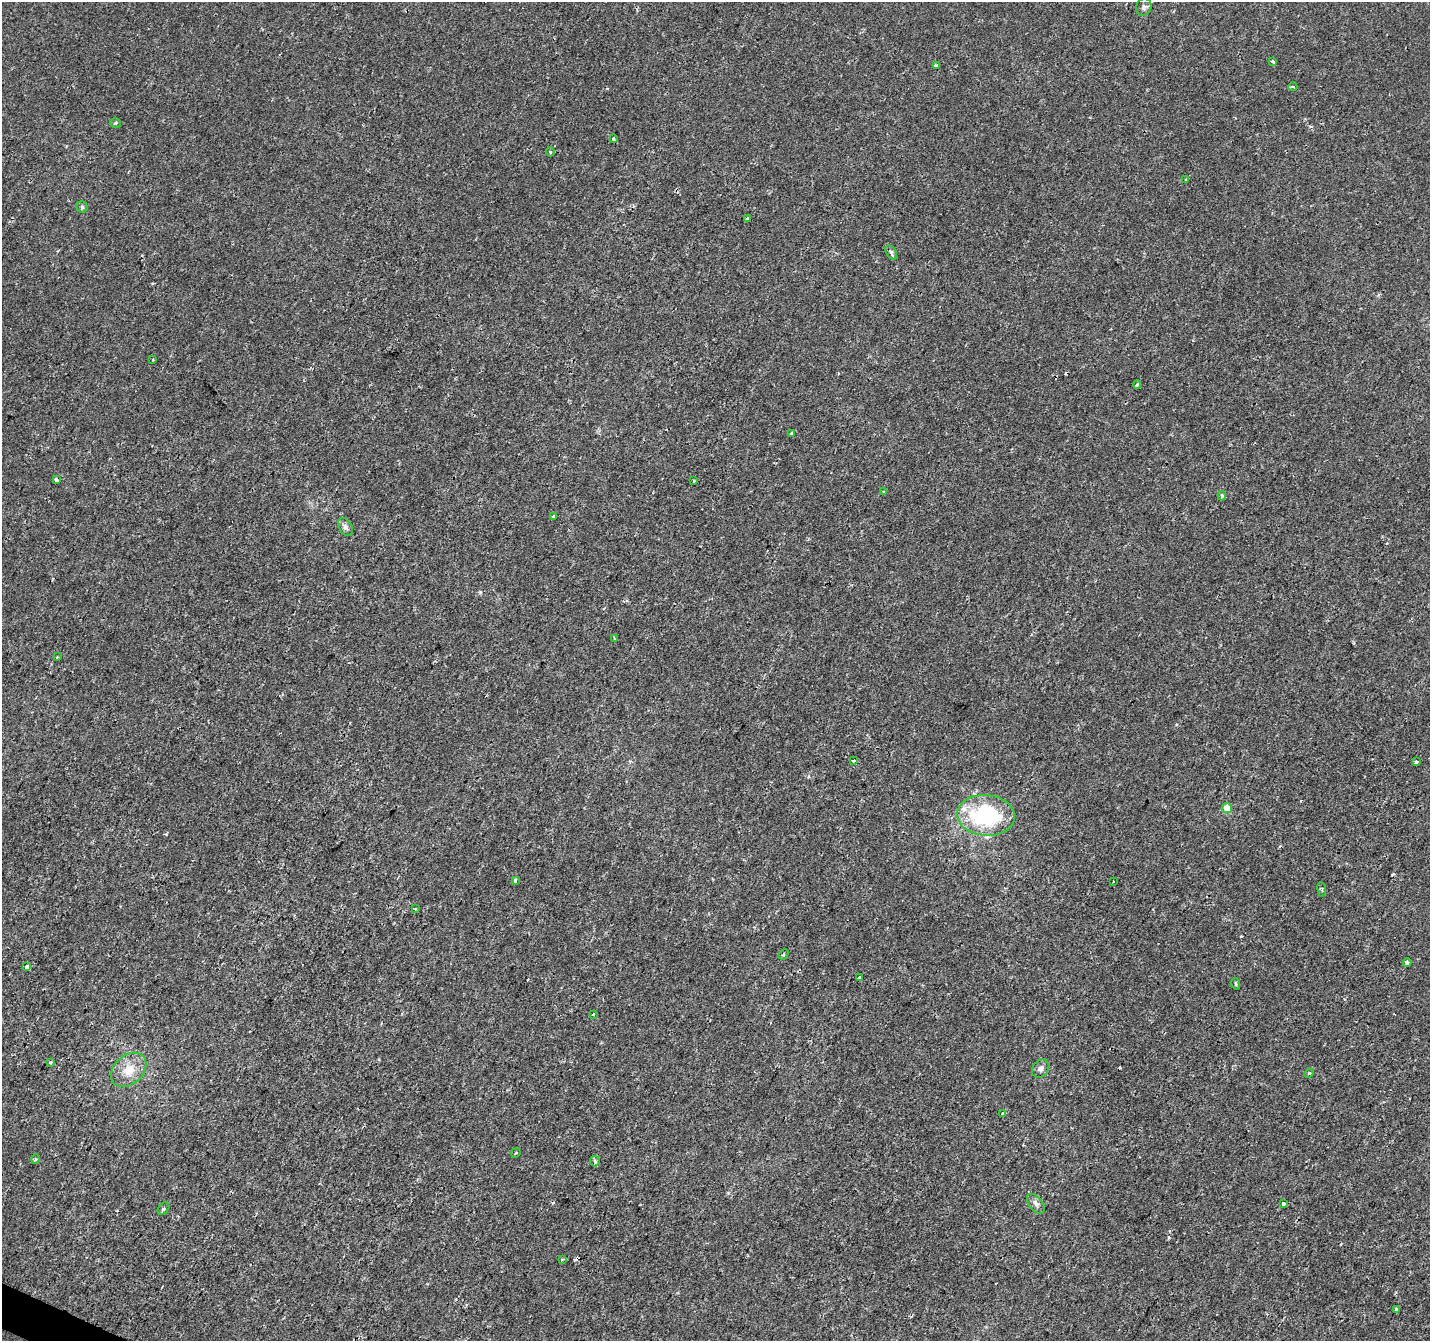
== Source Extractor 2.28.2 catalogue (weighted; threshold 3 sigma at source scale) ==
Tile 7 of 4 x 4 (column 3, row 2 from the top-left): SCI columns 2855-4282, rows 2878-4216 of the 5715 x 5822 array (HDU 1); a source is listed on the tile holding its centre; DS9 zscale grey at full resolution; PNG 1432 x 1343 px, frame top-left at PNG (2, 2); each listed source drawn as its Kron ellipse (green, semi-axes under 4 px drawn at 4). Shown black and unused: <1% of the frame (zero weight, under 2 of 3 exposures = <1% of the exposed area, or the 3 px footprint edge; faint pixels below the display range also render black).
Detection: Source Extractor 2.28.2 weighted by HDU 2 'WHT'; one run over the whole footprint, this tile lists its part. Background 2.51e-04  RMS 0.0022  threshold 0.0101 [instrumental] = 3 sigma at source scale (4.5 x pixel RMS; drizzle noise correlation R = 1.50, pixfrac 1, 0.0396/0.0396 arcsec/px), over >= 5 px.
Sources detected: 53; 4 cosmic-ray / hot-pixel residue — neither listed nor drawn; the other 49 listed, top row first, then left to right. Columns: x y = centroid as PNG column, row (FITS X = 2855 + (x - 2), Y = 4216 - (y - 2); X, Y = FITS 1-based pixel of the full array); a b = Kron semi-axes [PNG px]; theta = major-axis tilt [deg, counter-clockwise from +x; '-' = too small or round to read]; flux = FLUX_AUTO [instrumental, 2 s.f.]
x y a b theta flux
1144 7 9 7 65 0.65
1273 62 4 3 - 1.8
936 65 3 3 - 0.52
1293 87 4 4 - 0.38
115 123 5 5 - 0.3
613 139 4 3 - 0.32
550 152 4 4 - 0.29
1186 180 3 3 - 0.27
82 207 5 5 - 0.38
747 218 4 3 - 0.35
891 252 8 4 -56 0.78
153 359 2 2 - 0.21
1137 385 4 4 - 0.35
792 434 3 3 - 1.2
56 480 4 3 - 0.93
694 481 3 2 - 0.29
884 492 4 2 - 0.21
1222 496 4 3 - 0.42
553 517 3 3 - 2.7
345 527 10 6 -58 0.72
615 639 3 3 - 0.4
57 657 3 3 - 0.26
853 761 3 3 - 1.1
1416 762 4 3 - 3.4
1227 808 5 5 - 3.3
986 815 29 20 -4 24
515 880 4 3 - 0.98
1114 882 2 2 - 0.22
1322 889 7 3 -82 0.31
415 909 3 2 - 0.29
783 954 6 3 44 0.3
1407 963 4 4 - 1.9
26 967 4 3 - 1.8
859 977 3 3 - 1.5
1236 984 6 3 -71 0.23
593 1015 3 2 - 0.53
51 1062 3 3 - 0.44
1041 1069 10 7 49 0.95
129 1070 20 14 42 4.1
1309 1073 5 4 - 0.24
1002 1114 4 4 - 0.41
516 1153 5 3 - 0.26
36 1159 5 3 - 0.23
595 1161 5 5 - 0.36
1036 1204 11 6 -51 0.93
1283 1204 3 3 - 1.5
163 1209 7 5 50 0.53
562 1259 3 2 - 0.49
1396 1309 4 3 - 1.2
Overlapping masked pixels (flux is a lower limit): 1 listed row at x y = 56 480